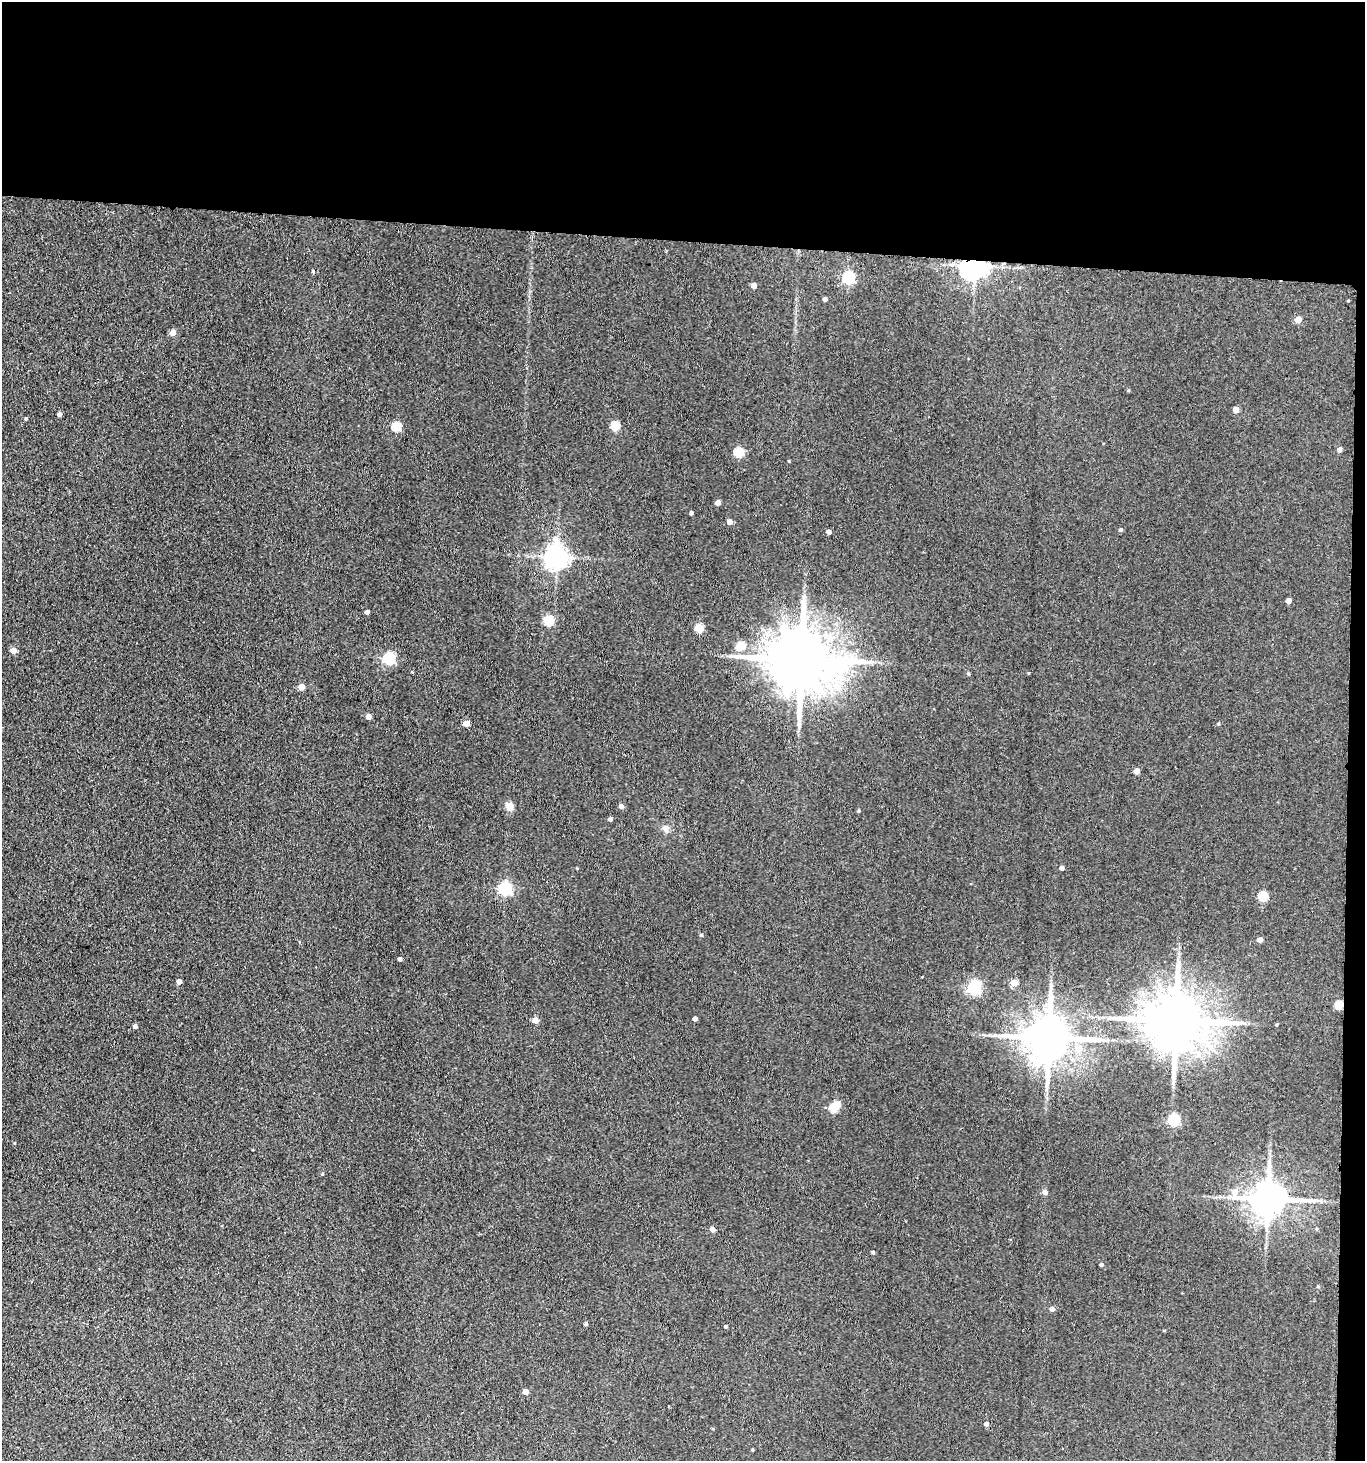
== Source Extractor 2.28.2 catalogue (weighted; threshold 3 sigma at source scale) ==
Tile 3 of 3 x 3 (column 3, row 1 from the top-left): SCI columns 2945-4307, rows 2924-4382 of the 4469 x 4387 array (HDU 1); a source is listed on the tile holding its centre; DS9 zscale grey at full resolution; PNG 1367 x 1463 px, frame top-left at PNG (2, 2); no overlay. Shown black and unused: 18% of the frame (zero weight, under 3 of 4 exposures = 5% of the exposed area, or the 3 px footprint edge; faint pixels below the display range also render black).
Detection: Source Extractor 2.28.2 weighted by HDU 2 'WHT'; one run over the whole footprint, this tile lists its part. Background 0.0704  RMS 0.0069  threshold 0.0312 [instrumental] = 3 sigma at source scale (4.5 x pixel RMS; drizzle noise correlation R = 1.50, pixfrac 1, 0.05/0.05 arcsec/px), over >= 5 px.
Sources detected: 72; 2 inside a brighter object's white glare — not listed; the other 70 listed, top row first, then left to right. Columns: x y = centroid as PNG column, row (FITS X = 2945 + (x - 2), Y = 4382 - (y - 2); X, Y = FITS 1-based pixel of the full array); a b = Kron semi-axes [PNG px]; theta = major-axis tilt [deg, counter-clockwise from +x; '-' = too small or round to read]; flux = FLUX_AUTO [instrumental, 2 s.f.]
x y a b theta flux
975 266 7 6 - 630
313 271 5 4 - 0.83
848 278 6 5 - 84
754 285 4 4 - 5.9
825 299 4 3 - 2.1
1298 320 4 4 - 11
173 333 4 4 - 7.6
1236 410 4 4 - 6.9
59 415 4 4 - 2.5
26 419 4 3 - 1
615 426 5 5 - 26
396 427 5 5 - 36
1339 450 4 4 - 3.4
738 452 5 5 - 34
717 502 4 4 - 4.6
691 513 4 3 - 1.8
729 522 4 4 - 4.9
1120 530 5 4 - 1.1
828 532 4 4 - 3.1
557 557 8 7 - 510
1288 601 4 4 - 5.9
367 612 4 4 - 2.8
548 620 5 5 - 37
699 628 5 5 - 23
740 646 5 5 - 22
13 650 4 4 - 6.4
389 658 5 5 - 84
801 659 17 15 0 5500
968 674 5 4 - 0.99
301 687 4 4 - 7.5
368 716 4 4 - 4.9
466 723 4 4 - 9.7
1136 771 4 4 - 6.1
510 806 5 4 - 16
621 806 4 4 - 3.6
859 811 4 4 - 0.78
610 819 4 4 - 1.9
666 829 8 7 - 2.7
1062 868 4 4 - 2.8
505 889 6 6 - 110
1263 896 5 5 - 30
701 935 4 4 - 0.84
1259 940 4 4 - 3.7
400 959 4 3 - 1.9
179 982 4 4 - 4.4
1014 983 4 4 - 14
974 988 6 5 - 130
1339 1005 5 5 - 24
695 1019 4 3 - 2.4
535 1020 4 4 - 8.6
1176 1021 17 14 0 4200
1276 1024 3 3 - 0.79
135 1026 4 4 - 2.6
999 1036 6 4 -17 1.6
1049 1038 13 11 1 3000
833 1108 5 5 - 23
1174 1120 5 5 - 70
322 1174 4 3 - 0.54
1235 1191 7 7 - 3.8
1045 1192 5 5 - 3
1268 1199 10 9 - 1700
713 1230 4 4 - 4.1
873 1252 3 3 - 1.1
1101 1265 4 3 - 1.5
1052 1309 4 4 - 3.2
586 1324 3 3 - 1.5
726 1327 4 3 - 1.2
525 1392 4 4 - 5.6
986 1424 4 4 - 2.7
753 1450 4 3 - 0.6
Overlapping masked pixels (flux is a lower limit): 3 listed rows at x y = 975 266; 1339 1005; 1268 1199
Unlisted compact peaks at least as high as the median listed source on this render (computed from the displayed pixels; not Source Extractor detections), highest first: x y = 789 461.